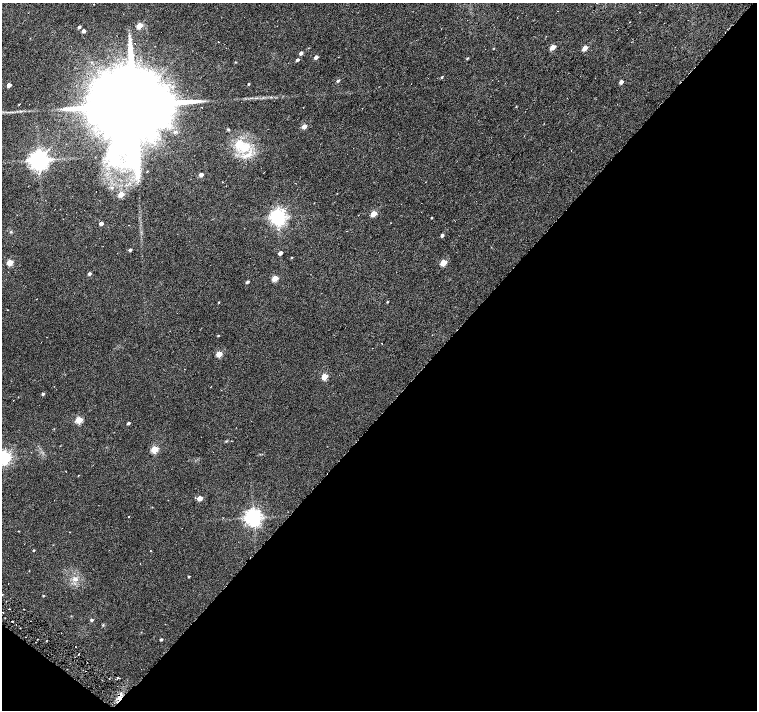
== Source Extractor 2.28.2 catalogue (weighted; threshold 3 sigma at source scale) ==
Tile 15 of 4 x 4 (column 3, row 4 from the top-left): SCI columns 3022-4531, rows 239-1653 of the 6041 x 6067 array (HDU 1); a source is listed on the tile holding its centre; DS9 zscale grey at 2 x 2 block average (1 PNG px = mean of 2 x 2 image px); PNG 759 x 712 px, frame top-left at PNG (2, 3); no overlay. Shown black and unused: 44% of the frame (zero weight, under 3 of 6 exposures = <1% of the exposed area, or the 3 px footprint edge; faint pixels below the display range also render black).
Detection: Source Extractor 2.28.2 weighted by HDU 2 'WHT'; one run over the whole footprint, this tile lists its part. Background 0.0217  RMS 0.0052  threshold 0.0214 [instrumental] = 3 sigma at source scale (4.09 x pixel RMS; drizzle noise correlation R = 1.36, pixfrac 0.8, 0.0396/0.0396 arcsec/px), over >= 5 px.
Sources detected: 75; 2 cosmic-ray / hot-pixel residue — not listed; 2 inside a brighter listed object's ellipse — not listed separately; the other 71 listed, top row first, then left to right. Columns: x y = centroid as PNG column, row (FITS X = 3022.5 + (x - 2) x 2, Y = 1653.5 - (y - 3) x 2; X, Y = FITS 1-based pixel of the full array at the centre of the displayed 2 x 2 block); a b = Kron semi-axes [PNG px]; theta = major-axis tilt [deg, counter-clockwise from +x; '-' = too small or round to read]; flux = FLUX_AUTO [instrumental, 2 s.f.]
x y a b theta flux
139 26 3 3 - 26
79 27 3 3 - 2.2
83 31 3 2 - 5
218 42 2 2 - 0.39
552 47 3 3 - 13
585 48 3 3 - 13
301 53 3 3 - 3.3
316 57 3 2 - 5.2
467 58 3 2 - 1.1
297 60 3 2 - 2.9
235 62 3 2 - 0.67
442 77 3 2 - 0.98
338 81 5 3 - 1.7
621 82 3 2 - 5.5
248 84 2 2 - 1.2
9 85 3 3 - 9.5
19 104 2 2 - 0.57
133 105 24 15 47 30000
516 107 2 2 - 0.62
304 126 3 3 - 10
228 130 3 3 - 1.1
244 147 15 12 23 24
39 160 5 5 - 800
201 175 3 2 - 7
222 182 2 2 - 0.43
112 188 4 3 - 1.4
121 194 3 3 - 14
373 214 3 3 - 19
278 217 4 4 - 460
431 218 3 2 - 0.71
101 224 3 3 - 7.4
442 235 3 3 - 2.6
130 250 3 2 - 2.6
280 253 3 2 - 4.9
292 258 3 2 - 0.65
10 262 3 3 - 24
443 263 3 3 - 26
89 274 3 3 - 2.8
275 278 3 3 - 23
247 282 3 2 - 2.3
218 302 2 2 - 0.58
387 302 2 2 - 0.81
7 310 2 2 - 0.52
218 336 3 2 - 0.84
219 354 3 3 - 21
324 376 3 3 - 27
43 394 3 2 - 1.8
13 400 2 2 - 0.32
79 420 3 3 - 36
128 423 3 2 - 2
154 449 3 3 - 39
5 457 4 4 - 260
78 476 2 2 - 0.67
200 498 3 3 - 13
253 517 5 4 - 540
223 518 2 2 - 0.47
34 550 2 2 - 0.82
150 551 2 2 - 0.45
189 577 3 2 - 0.79
75 579 7 5 2 4.7
43 596 3 2 - 0.75
3 612 2 2 - 0.59
92 620 3 3 - 1.9
12 621 2 2 - 0.72
165 624 2 2 - 0.46
103 625 3 2 - 0.81
37 639 2 2 - 0.48
161 639 3 2 - 1.4
75 647 2 2 - 0.9
118 677 4 2 - 1.2
120 698 3 2 - 17
Overlapping masked pixels (flux is a lower limit): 1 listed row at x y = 120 698
Isophote crosses this tile's border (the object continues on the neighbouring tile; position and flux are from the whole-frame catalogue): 1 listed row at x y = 5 457
Diffuse or blended objects may show on this block-average render without a row.